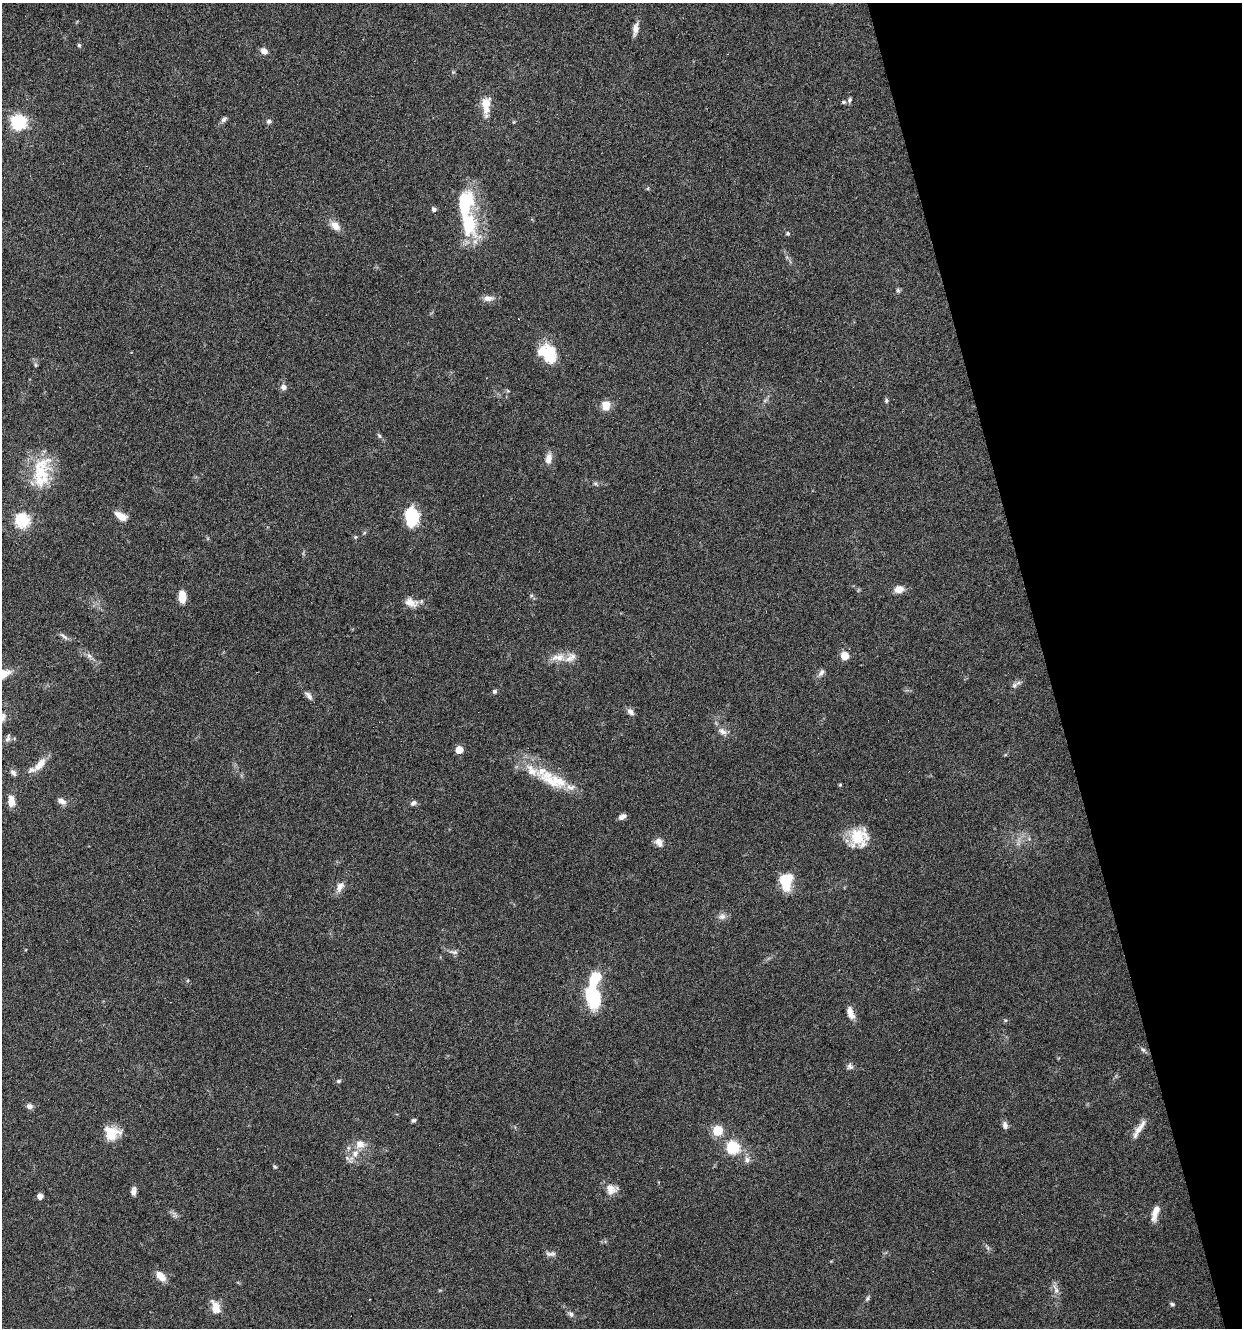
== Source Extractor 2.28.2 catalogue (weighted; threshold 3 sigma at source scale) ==
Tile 12 of 4 x 4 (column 4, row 3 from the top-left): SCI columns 3826-5065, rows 1327-2652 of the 5121 x 5305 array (HDU 1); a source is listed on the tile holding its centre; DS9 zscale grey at full resolution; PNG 1244 x 1330 px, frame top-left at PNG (2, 3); no overlay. Shown black and unused: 16% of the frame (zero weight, under 3 of 6 exposures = <1% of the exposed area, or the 3 px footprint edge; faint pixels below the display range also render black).
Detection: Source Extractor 2.28.2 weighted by HDU 2 'WHT'; one run over the whole footprint, this tile lists its part. Background 0.0684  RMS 0.0041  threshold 0.0167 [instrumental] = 3 sigma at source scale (4.09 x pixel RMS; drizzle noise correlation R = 1.36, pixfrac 0.8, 0.0396/0.0396 arcsec/px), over >= 5 px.
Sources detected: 105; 1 too faint to see at this stretch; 1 inside a brighter object's white glare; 1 cosmic-ray / hot-pixel residue — not listed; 12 inside a brighter listed object's ellipse — not listed separately; the other 90 listed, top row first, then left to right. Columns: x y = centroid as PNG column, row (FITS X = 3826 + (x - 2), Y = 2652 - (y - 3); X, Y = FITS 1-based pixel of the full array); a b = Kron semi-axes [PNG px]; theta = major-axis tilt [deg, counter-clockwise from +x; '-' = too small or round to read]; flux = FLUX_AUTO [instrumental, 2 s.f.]
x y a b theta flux
635 29 17 6 79 2.5
79 45 5 5 - 0.64
264 51 8 7 - 2.5
849 100 7 5 78 0.81
844 102 6 4 -13 0.63
486 104 17 12 70 5.1
224 119 9 6 39 1
269 121 7 6 - 0.92
18 122 7 7 - 77
648 188 6 3 71 0.4
434 209 5 5 - 1.3
468 224 38 21 -80 21
335 226 15 9 -41 3.3
788 233 5 5 - 0.57
898 290 7 5 -61 0.63
488 298 14 7 1 2.5
549 354 24 16 -73 12
35 365 6 5 - 0.62
283 387 7 6 - 1.8
508 391 6 3 -19 0.45
886 400 6 5 - 0.71
606 405 8 7 - 5.9
379 436 8 5 -50 0.8
549 459 13 7 79 3.2
41 472 34 29 -42 16
595 484 8 4 -8 0.76
121 516 14 7 -31 4.4
411 516 15 10 -81 26
22 521 7 6 - 60
355 537 4 4 - 0.52
899 589 10 8 18 3.5
531 595 6 4 0 0.57
182 596 12 6 -90 7
411 602 18 11 -13 3.9
64 636 14 4 -38 1.2
89 656 9 5 -53 1.3
844 656 6 5 - 7.8
558 657 23 11 4 5.5
821 673 12 6 58 1.5
1014 685 9 6 21 1.2
494 691 5 5 - 0.82
309 696 13 6 -50 1.5
630 712 10 7 -47 1.5
3 717 14 8 73 2.3
722 731 13 8 -33 2.3
7 739 9 7 40 1.5
459 750 5 5 - 6.6
40 764 20 9 48 4.7
13 772 9 7 -50 1.5
558 781 37 13 -37 12
840 785 4 4 - 0.47
11 801 12 7 -90 4.4
61 801 11 7 -31 2.2
413 803 8 5 30 1.3
622 817 8 5 28 1.8
859 838 24 21 45 12
659 842 11 8 -58 2.5
786 881 19 13 85 12
340 887 14 8 60 2.9
722 917 11 8 17 1.9
453 952 15 6 -7 1.4
594 979 18 12 59 11
593 995 17 10 -75 38
850 1013 15 7 -72 3.5
1005 1020 5 4 - 0.49
1143 1050 8 5 -40 0.97
850 1066 9 8 - 1.3
338 1081 6 5 - 0.64
30 1106 8 7 - 1.5
413 1120 5 5 - 0.81
1005 1125 9 6 -76 1.7
1138 1129 25 7 59 3.7
718 1130 6 6 - 17
112 1133 19 15 -5 7.7
360 1144 13 11 -9 3.9
733 1147 6 6 - 42
747 1160 9 8 - 1.8
275 1167 6 4 -43 0.56
611 1189 17 13 -5 3.9
133 1191 9 5 84 1.8
40 1196 5 4 - 2.6
1155 1212 19 7 74 4.3
988 1248 7 4 -72 0.68
551 1254 14 6 4 1.5
161 1276 13 8 -47 4.1
1056 1291 8 6 70 1.5
867 1298 7 5 62 0.74
1172 1304 5 5 - 0.7
216 1307 17 10 -68 4.4
571 1314 8 7 - 1.3
Isophote crosses this tile's border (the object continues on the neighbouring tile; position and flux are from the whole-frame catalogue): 1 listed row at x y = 3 717